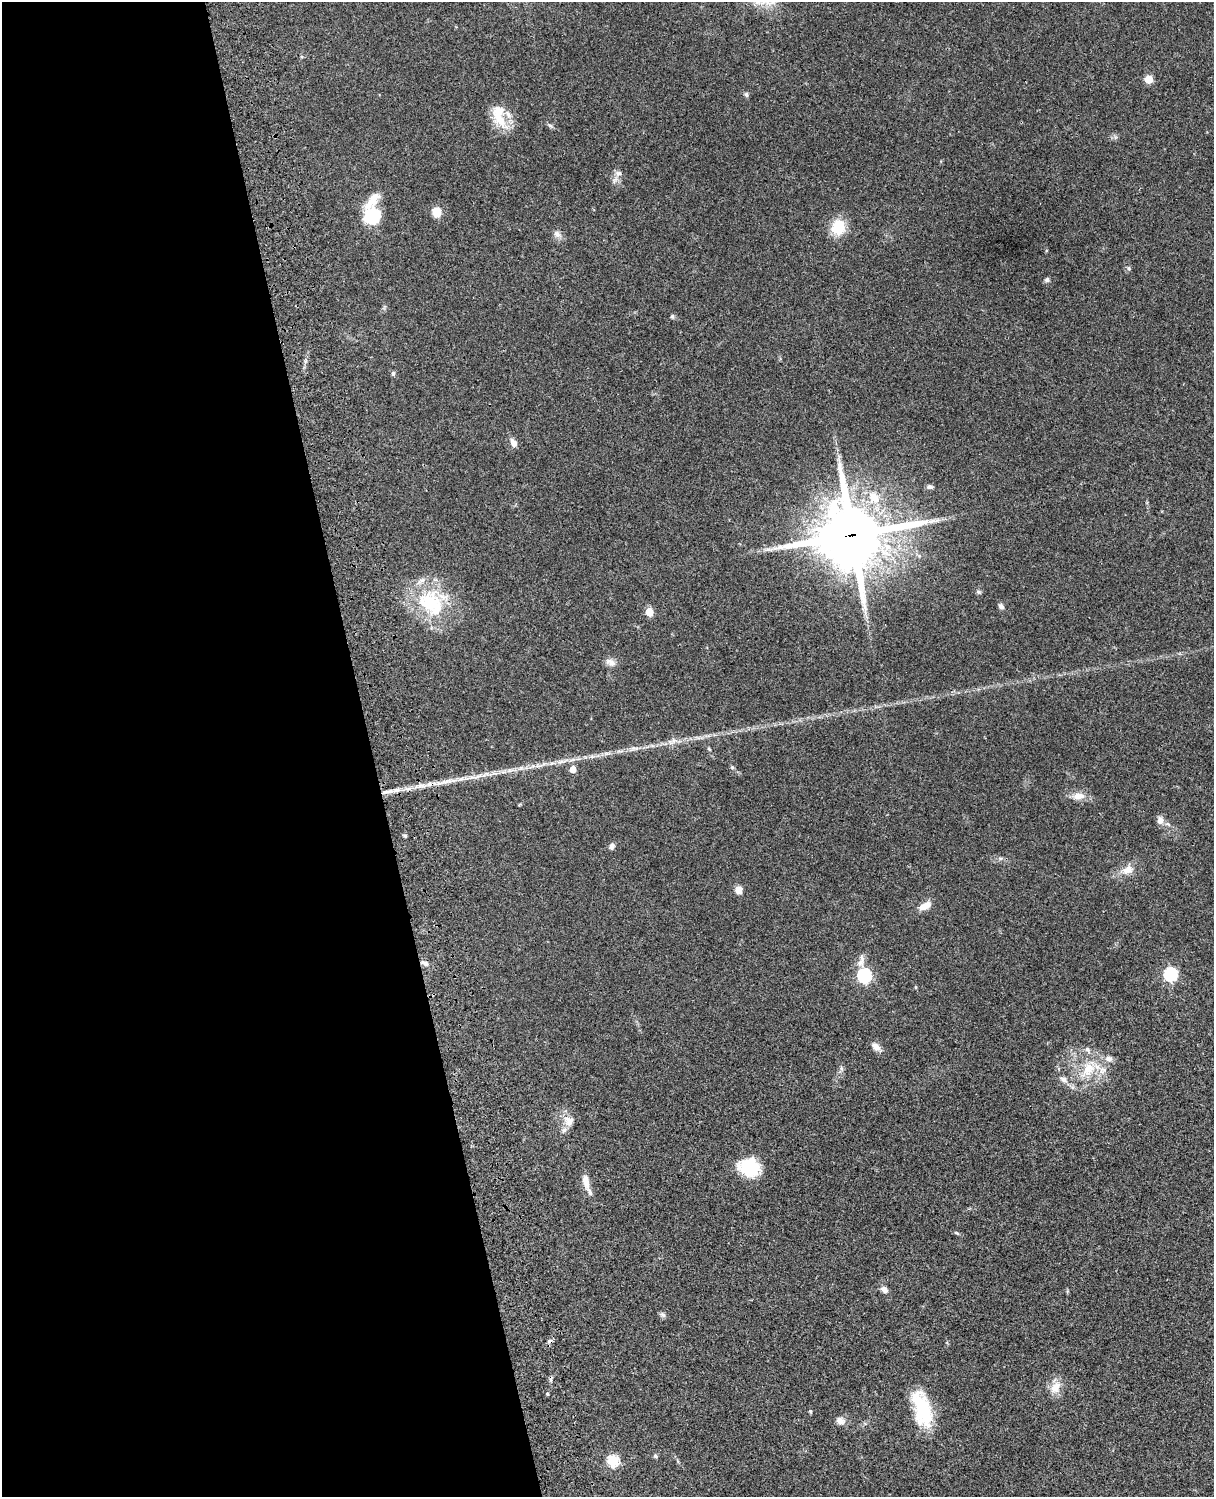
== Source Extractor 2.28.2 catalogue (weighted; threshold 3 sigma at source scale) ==
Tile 5 of 4 x 3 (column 1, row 2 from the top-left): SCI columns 121-1332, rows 1773-3267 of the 5087 x 4926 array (HDU 1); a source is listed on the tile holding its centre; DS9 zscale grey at full resolution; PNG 1216 x 1499 px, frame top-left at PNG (2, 2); no overlay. Shown black and unused: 31% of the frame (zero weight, under 3 of 4 exposures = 6% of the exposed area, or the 3 px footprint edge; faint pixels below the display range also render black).
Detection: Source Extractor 2.28.2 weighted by HDU 2 'WHT'; one run over the whole footprint, this tile lists its part. Background 0.0762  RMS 0.0058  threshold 0.0259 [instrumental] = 3 sigma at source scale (4.5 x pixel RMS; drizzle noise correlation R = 1.50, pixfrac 1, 0.05/0.05 arcsec/px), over >= 5 px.
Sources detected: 69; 2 cosmic-ray / hot-pixel residue — not listed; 6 inside a brighter listed object's ellipse — not listed separately; the other 61 listed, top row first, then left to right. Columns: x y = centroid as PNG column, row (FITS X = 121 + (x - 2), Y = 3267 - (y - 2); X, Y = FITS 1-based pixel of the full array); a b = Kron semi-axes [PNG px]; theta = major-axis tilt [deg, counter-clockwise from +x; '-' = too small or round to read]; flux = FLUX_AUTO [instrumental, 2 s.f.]
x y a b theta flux
1149 79 5 5 - 17
746 94 6 5 - 1.2
500 119 31 14 -54 13
550 125 7 4 -20 1
618 173 9 8 - 2.5
437 212 9 9 - 7.9
372 216 19 17 25 21
838 227 16 14 73 16
557 234 10 7 -44 2.6
1129 268 6 5 - 0.9
1047 280 7 6 - 1.1
672 316 6 4 -76 0.95
393 373 6 5 - 0.98
514 443 12 7 -63 3
930 487 9 5 5 1.3
874 498 18 15 -45 12
852 535 23 22 - 3500
768 549 7 4 18 1.3
978 592 6 5 - 1.1
430 603 36 35 - 40
1001 606 7 6 - 1.6
649 612 5 5 - 14
611 662 16 8 -22 3.1
673 740 9 4 81 1.7
633 749 17 3 22 2.1
709 749 5 3 - 0.66
732 767 6 4 -44 0.75
573 769 5 5 - 6.9
510 770 10 4 13 2
478 776 23 4 19 4.3
446 782 15 6 7 3.9
420 786 22 5 9 5.9
387 792 17 4 9 4.2
1079 796 18 9 3 5.3
1160 820 11 9 87 2.9
612 846 7 6 - 1.7
1128 870 16 11 20 5.8
739 890 9 8 - 3.6
925 906 17 8 27 5
861 961 18 7 75 3.6
424 963 11 5 -31 2.1
1170 974 6 6 - 77
864 976 6 6 - 93
876 1047 12 7 -47 3.6
1109 1059 11 8 -1 2.7
841 1068 7 4 -72 1
1088 1069 22 15 68 15
1063 1079 13 7 -35 3.2
569 1121 13 11 -49 5.2
749 1167 24 20 -18 22
586 1181 16 8 -80 5.2
957 1233 6 4 -43 0.68
884 1289 9 7 -41 2.5
663 1315 8 7 - 1.4
1055 1387 19 11 54 6.6
547 1394 3 3 - 1.4
810 1411 5 4 - 0.68
923 1411 40 18 -74 31
840 1421 10 8 -30 3.3
655 1456 6 5 - 1
613 1461 6 5 - 46
Overlapping masked pixels (flux is a lower limit): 3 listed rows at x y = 852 535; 420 786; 387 792